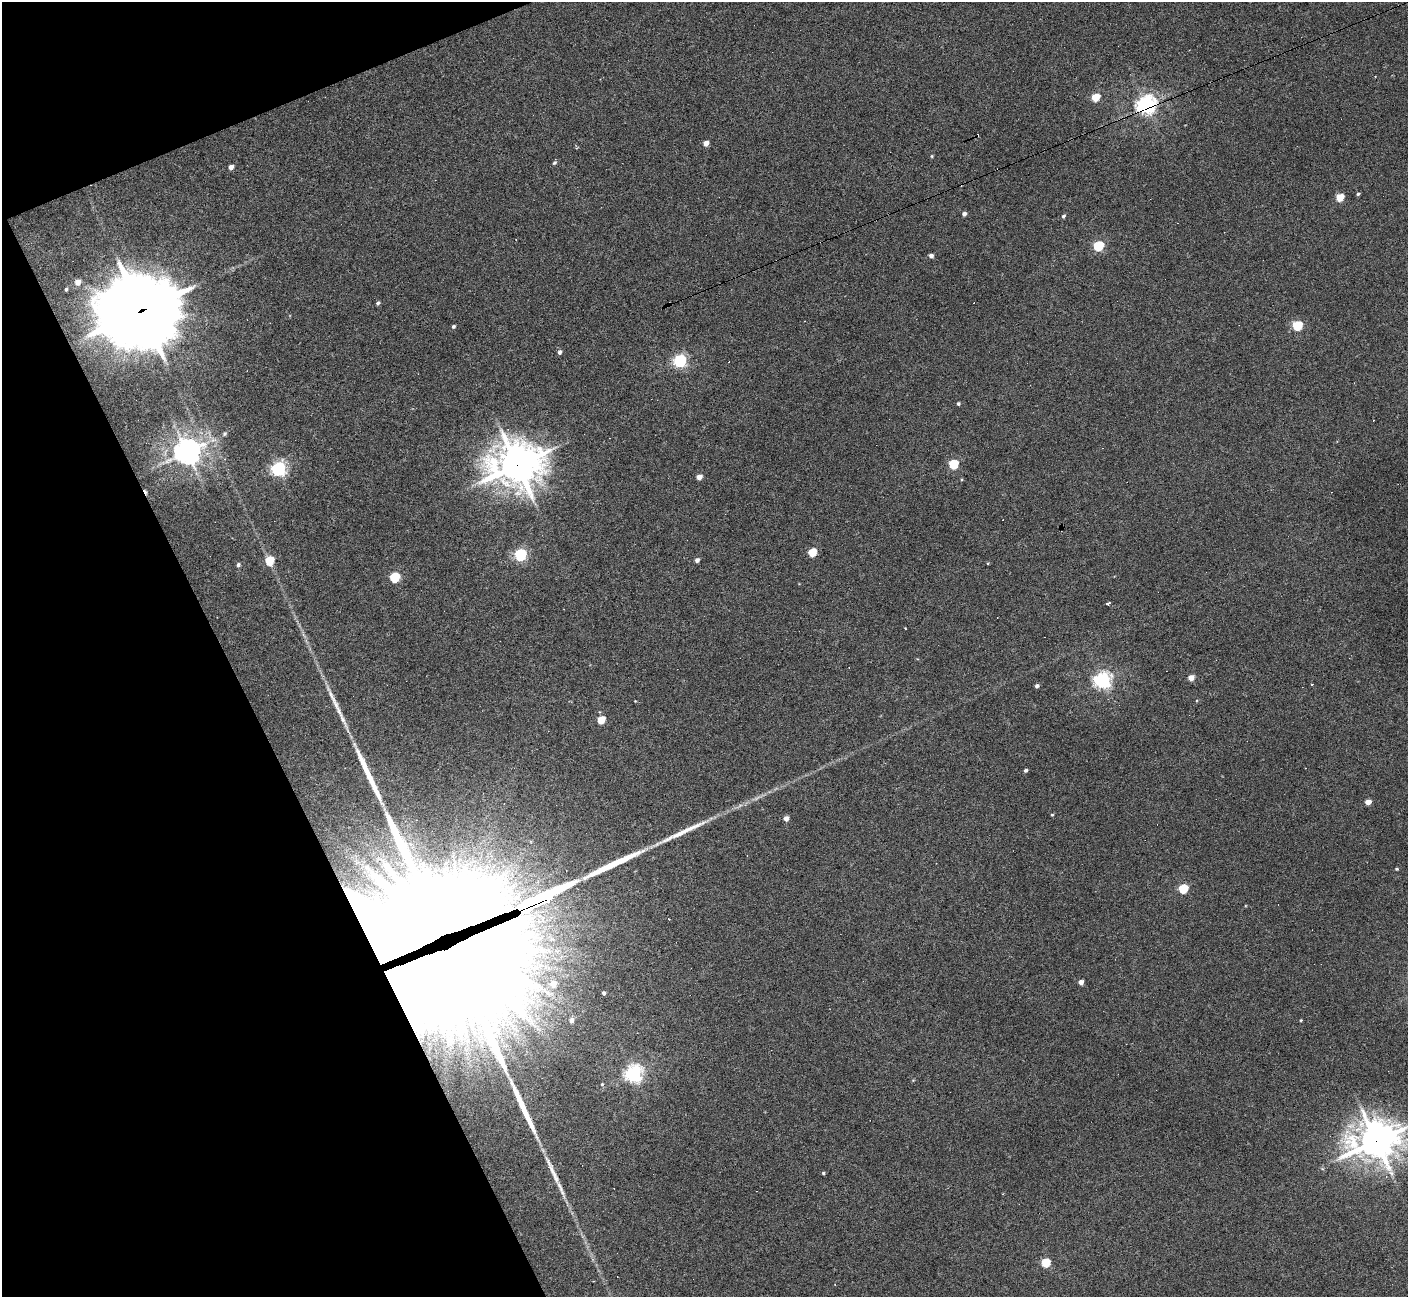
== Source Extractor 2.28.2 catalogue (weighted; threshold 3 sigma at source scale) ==
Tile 5 of 4 x 4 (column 1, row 2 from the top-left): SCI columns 1-1406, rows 2740-4034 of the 5622 x 5610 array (HDU 1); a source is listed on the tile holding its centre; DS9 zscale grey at full resolution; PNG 1410 x 1299 px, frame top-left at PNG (2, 2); no overlay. Shown black and unused: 20% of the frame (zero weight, under 3 of 6 exposures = <1% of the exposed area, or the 3 px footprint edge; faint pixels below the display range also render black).
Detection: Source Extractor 2.28.2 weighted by HDU 2 'WHT'; one run over the whole footprint, this tile lists its part. Background 0.0282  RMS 0.0025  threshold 0.0102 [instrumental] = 3 sigma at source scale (4.09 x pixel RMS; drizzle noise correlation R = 1.36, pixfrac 0.8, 0.05/0.05 arcsec/px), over >= 5 px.
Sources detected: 74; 10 cosmic-ray / hot-pixel residue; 6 long thin detections or spike segments (spike, bleed or trail) — not listed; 1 inside a brighter listed object's ellipse — not listed separately; the other 57 listed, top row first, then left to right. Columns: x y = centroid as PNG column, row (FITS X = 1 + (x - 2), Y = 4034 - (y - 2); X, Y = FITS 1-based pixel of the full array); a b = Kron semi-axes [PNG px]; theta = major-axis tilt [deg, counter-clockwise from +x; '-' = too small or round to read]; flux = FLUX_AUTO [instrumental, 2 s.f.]
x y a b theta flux
1095 97 5 5 - 7.6
1146 105 7 6 - 120
706 143 5 4 - 1.9
932 156 4 4 - 0.24
554 163 6 5 - 0.45
231 167 5 4 - 1.1
1358 194 4 4 - 0.36
1340 197 5 5 - 7
964 214 4 4 - 0.77
1063 216 5 4 - 0.41
1098 246 6 5 - 18
931 256 5 4 - 0.84
77 282 6 5 - 1.6
66 289 4 3 - 0.34
378 303 4 4 - 0.45
141 310 28 24 7 2200
453 326 5 4 - 0.41
1297 326 5 5 - 17
559 352 6 5 - 0.66
680 361 6 6 - 45
958 404 4 4 - 0.4
224 434 6 5 - 0.44
187 451 9 8 - 310
953 464 5 5 - 13
517 465 17 14 7 700
278 469 7 6 - 63
699 477 5 4 - 1.7
812 552 5 5 - 8.5
520 555 6 5 - 36
697 560 5 4 - 0.87
269 561 6 5 - 8.3
238 565 5 4 - 0.55
395 577 6 5 - 15
1108 603 4 3 - 0.92
905 628 3 2 - 0.17
1191 677 5 4 - 2.3
1103 680 7 6 - 85
1037 686 4 3 - 0.61
601 720 5 5 - 5.8
1025 770 4 4 - 0.45
1368 802 5 4 - 2.2
1052 815 3 3 - 0.23
786 818 5 5 - 1.3
1397 869 4 3 - 0.27
1183 889 5 5 - 13
534 905 31 5 23 2200
436 926 72 43 19 6600
1081 982 4 4 - 1.3
553 984 5 5 - 2.2
603 993 4 3 - 0.39
572 1020 7 6 - 0.95
1301 1020 3 3 - 0.21
634 1074 7 6 - 89
602 1084 4 4 - 0.32
1376 1141 15 12 13 630
823 1173 4 4 - 0.27
1046 1263 5 5 - 9.3
Overlapping masked pixels (flux is a lower limit): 6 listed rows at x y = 1146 105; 141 310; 517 465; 534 905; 436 926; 1376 1141
Isophote crosses this tile's border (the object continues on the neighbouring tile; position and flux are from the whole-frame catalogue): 1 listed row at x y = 1376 1141